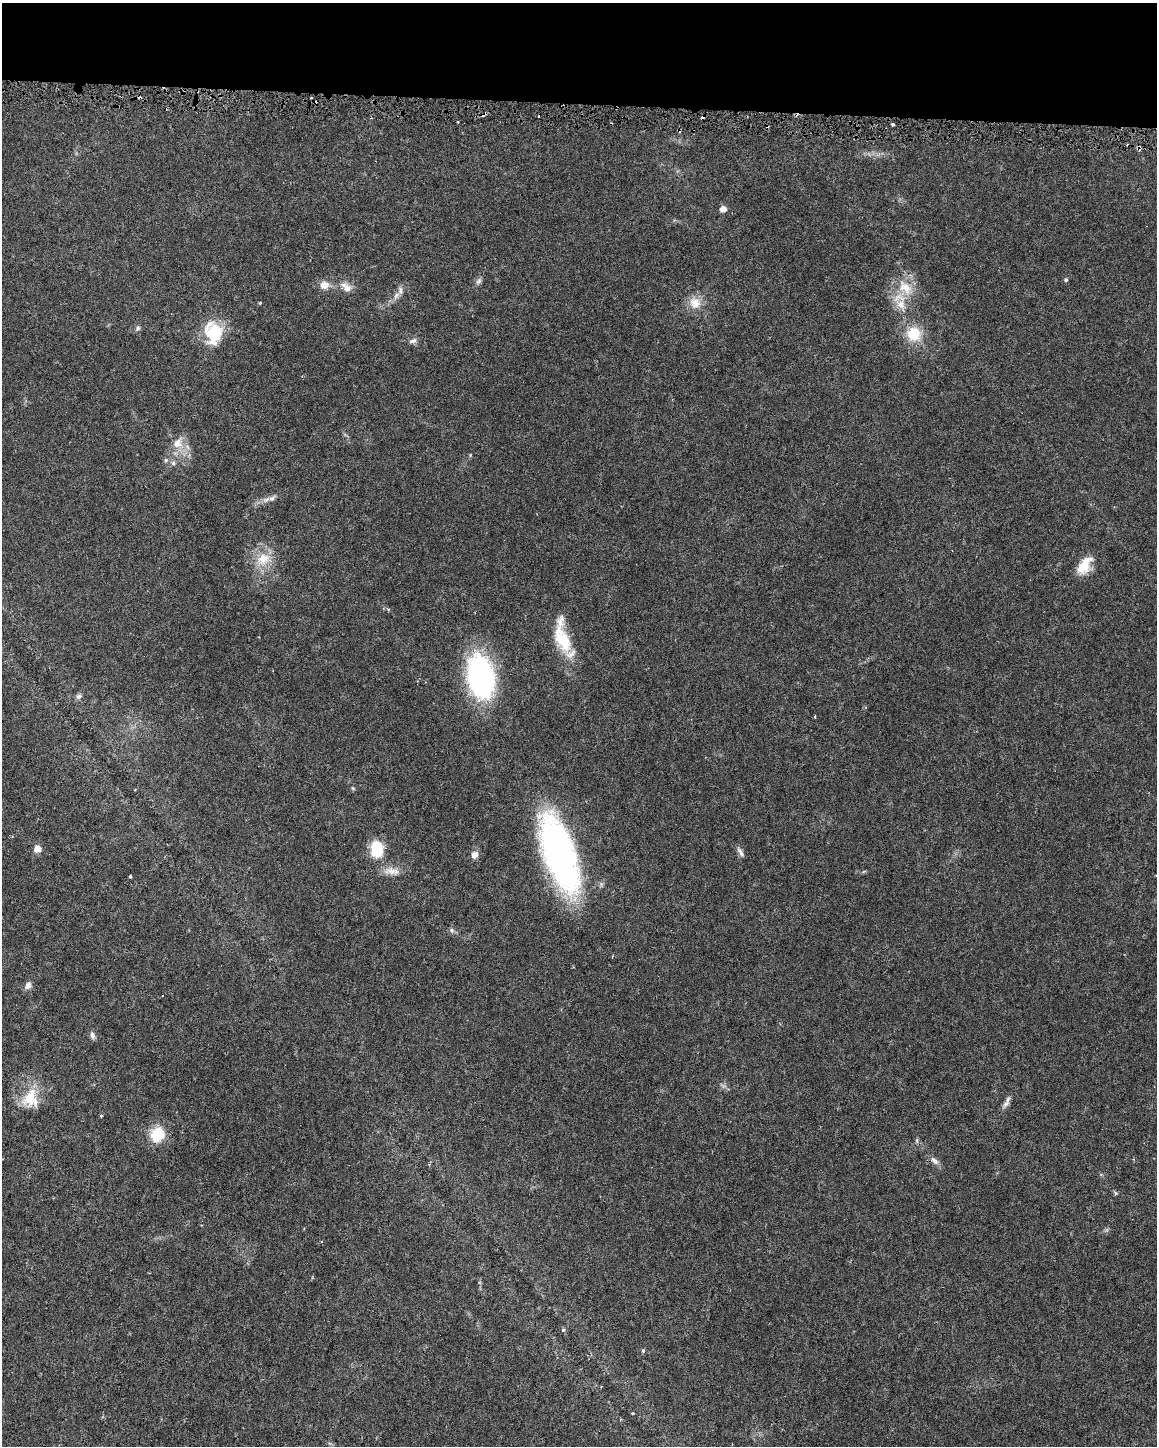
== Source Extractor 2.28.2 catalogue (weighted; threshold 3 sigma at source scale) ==
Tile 3 of 4 x 3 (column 3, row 1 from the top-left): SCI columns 2311-3465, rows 3119-4562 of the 4625 x 4849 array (HDU 1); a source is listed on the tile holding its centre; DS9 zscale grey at full resolution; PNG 1159 x 1448 px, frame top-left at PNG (2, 3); no overlay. Shown black and unused: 7% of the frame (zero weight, under 3 of 6 exposures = <1% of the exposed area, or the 3 px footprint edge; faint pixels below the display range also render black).
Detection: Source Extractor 2.28.2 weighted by HDU 2 'WHT'; one run over the whole footprint, this tile lists its part. Background 0.0281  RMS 0.002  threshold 0.00831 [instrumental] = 3 sigma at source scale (4.09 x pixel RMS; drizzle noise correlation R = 1.36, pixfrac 0.8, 0.0396/0.0396 arcsec/px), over >= 5 px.
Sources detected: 54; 6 cosmic-ray / hot-pixel residue — not listed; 3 inside a brighter listed object's ellipse — not listed separately; the other 45 listed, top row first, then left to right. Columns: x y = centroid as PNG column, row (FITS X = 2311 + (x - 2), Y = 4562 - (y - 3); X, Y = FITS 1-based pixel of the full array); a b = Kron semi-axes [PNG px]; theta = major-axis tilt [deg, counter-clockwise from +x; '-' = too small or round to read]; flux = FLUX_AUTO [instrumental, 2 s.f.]
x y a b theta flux
893 125 3 3 - 0.33
723 209 6 5 - 1.3
1066 280 6 4 -79 0.3
478 281 10 6 52 0.61
324 285 10 9 - 1.8
347 288 13 11 -68 1.6
905 288 26 17 -42 5
396 296 12 6 53 1
260 303 3 3 - 0.25
695 303 17 15 -56 2.8
138 328 8 6 60 0.44
214 333 26 20 80 8.2
914 334 15 15 - 5.7
413 341 12 6 19 0.67
178 443 18 16 81 3.2
166 460 6 5 - 0.33
173 463 6 6 - 0.46
272 498 14 6 26 0.98
264 559 22 17 13 4.4
1084 565 21 11 57 4.5
562 637 46 15 -77 8.7
480 677 28 17 -76 68
79 696 7 7 - 0.54
815 717 3 2 - 0.23
353 788 6 4 -45 0.23
37 849 7 7 - 1.6
376 849 14 10 -79 8.1
740 852 14 5 -55 0.69
559 854 57 21 -72 100
474 855 9 8 - 1.1
392 871 24 9 -6 2.1
130 876 3 3 - 0.36
452 930 7 6 - 0.51
28 985 10 7 69 0.93
92 1035 9 6 -80 0.71
30 1099 28 23 -90 6.1
1006 1104 13 7 46 0.88
101 1116 3 3 - 0.2
157 1134 14 12 61 6.4
917 1141 7 4 -89 0.31
934 1161 12 7 -44 0.95
1116 1193 6 4 -88 0.25
563 1330 4 3 - 0.43
643 1351 5 5 - 0.26
632 1413 3 3 - 0.18